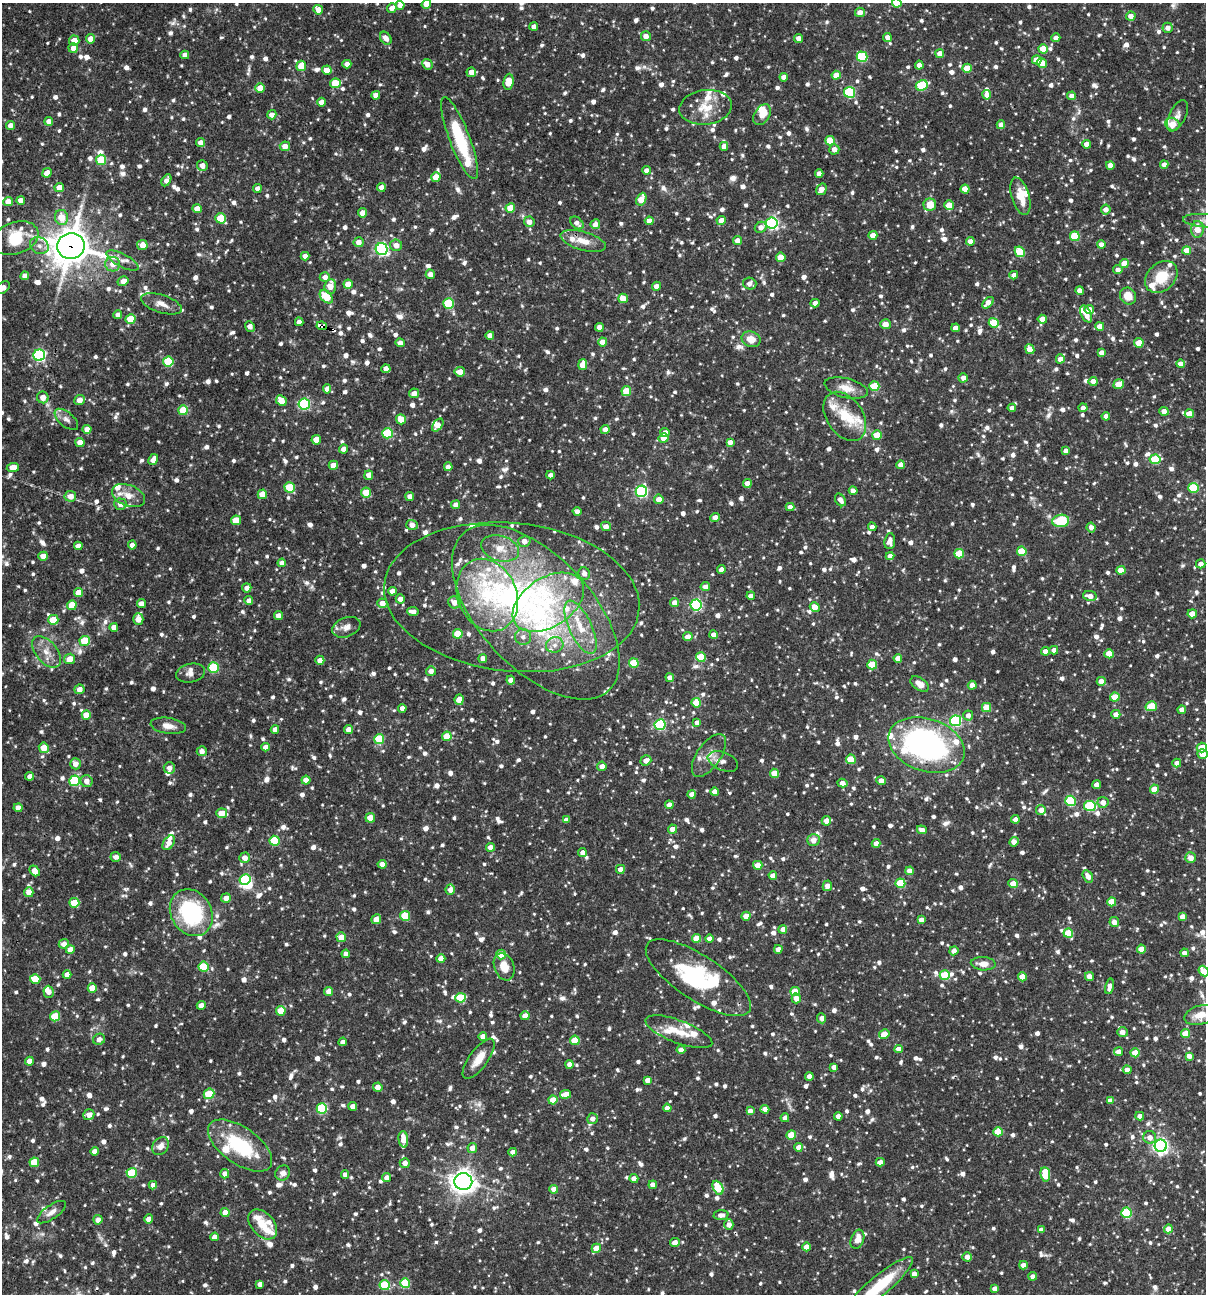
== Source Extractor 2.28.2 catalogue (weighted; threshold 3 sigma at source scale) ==
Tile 11 of 4 x 4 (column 3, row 3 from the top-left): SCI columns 2656-3859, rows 1293-2584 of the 5187 x 5169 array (HDU 1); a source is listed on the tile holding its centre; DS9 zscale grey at full resolution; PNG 1208 x 1296 px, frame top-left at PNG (2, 3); each listed source drawn as its Kron ellipse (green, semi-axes under 4 px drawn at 4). Shown black and unused: <1% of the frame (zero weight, under 3 of 4 exposures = <1% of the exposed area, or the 3 px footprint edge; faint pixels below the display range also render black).
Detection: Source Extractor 2.28.2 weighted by HDU 2 'WHT'; one run over the whole footprint, this tile lists its part. Background 0.0817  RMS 0.0038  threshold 0.0171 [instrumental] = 3 sigma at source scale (4.5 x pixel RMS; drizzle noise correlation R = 1.50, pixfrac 1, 0.05/0.05 arcsec/px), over >= 5 px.
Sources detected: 1578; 1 too faint to see at this stretch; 3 inside a brighter object's white glare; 5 cosmic-ray / hot-pixel residue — neither listed nor drawn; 51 inside a brighter listed object's ellipse — not listed separately; of the other 1518, all 500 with FLUX_AUTO >= 2.04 (the completeness limit of this list) listed and drawn (1018 fainter detections not listed), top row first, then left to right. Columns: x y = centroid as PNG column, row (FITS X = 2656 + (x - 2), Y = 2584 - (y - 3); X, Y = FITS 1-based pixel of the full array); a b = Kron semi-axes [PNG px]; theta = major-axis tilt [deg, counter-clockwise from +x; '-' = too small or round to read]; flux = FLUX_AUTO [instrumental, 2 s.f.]
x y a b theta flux
897 3 5 4 - 8.7
426 4 5 4 - 3.3
400 5 4 4 - 2.8
392 8 5 4 - 2.5
318 10 5 4 - 3.2
860 12 5 4 - 2.9
1131 16 5 4 - 3
534 26 4 4 - 2.1
1168 28 5 5 - 2.5
646 36 5 5 - 2.9
887 37 4 4 - 2.4
386 38 7 5 -53 2.3
799 38 4 4 - 2.9
1056 38 4 4 - 2.3
91 39 5 4 - 3.8
74 40 5 5 - 3.8
73 48 5 4 - 3.7
1043 49 4 4 - 7.5
940 54 4 4 - 4.2
185 55 4 4 - 2.3
862 57 5 5 - 25
1037 60 5 4 - 4.9
1042 63 5 4 - 5.8
347 64 4 4 - 2.9
427 64 5 5 - 3
919 65 4 4 - 2.6
301 66 5 4 - 7.9
967 68 4 4 - 8.2
327 70 5 4 - 3.6
471 72 5 5 - 2.8
836 75 4 4 - 4.3
784 77 4 4 - 2.8
508 82 8 5 82 6.7
335 83 5 5 - 9.9
922 85 6 5 - 22
260 88 5 4 - 6.6
850 92 5 5 - 31
376 95 4 4 - 2.2
987 95 5 4 - 2.8
1072 96 4 4 - 3.3
322 102 4 4 - 3
706 107 26 17 7 9.8
272 115 5 4 - 2.8
762 115 11 7 57 5.4
1177 116 17 8 64 2.4
49 121 4 4 - 2.4
1172 124 7 6 - 5.8
10 125 4 4 - 2.5
1001 125 4 4 - 3.1
459 138 44 10 -69 23
830 141 5 5 - 9.7
200 143 4 4 - 3.1
1087 144 4 4 - 2.9
285 146 5 5 - 3.6
724 146 4 4 - 2.5
834 149 5 5 - 2.7
101 160 5 5 - 16
202 165 5 5 - 2.8
1110 165 4 4 - 4.4
1164 165 4 4 - 2.4
646 170 4 4 - 2
47 173 5 4 - 3.4
819 174 4 4 - 2.4
436 177 5 4 - 6.1
166 180 6 4 60 2.1
59 187 5 4 - 3.7
381 187 4 4 - 2.6
257 188 4 4 - 2.1
821 189 6 4 59 3.1
965 189 4 4 - 6.2
1020 196 19 9 -73 6.2
641 199 7 4 64 7.9
21 200 4 4 - 2.7
8 202 5 4 - 4.2
930 205 6 6 - 5.9
949 205 5 4 - 6.4
510 208 5 4 - 9
197 209 4 4 - 4.1
1106 209 5 5 - 2.5
363 213 4 4 - 3.7
61 217 7 6 - 6.2
221 218 5 5 - 13
721 220 5 4 - 3.5
649 221 4 4 - 3.5
1205 221 22 6 -4 3.1
529 222 5 5 - 2.7
577 223 7 5 -42 2.1
772 223 6 5 - 73
595 224 5 5 - 2.6
761 227 6 5 - 2.4
1197 229 8 6 86 4.8
873 235 4 4 - 3.9
1075 236 5 5 - 13
15 238 24 16 19 18
583 241 23 9 -16 5.5
737 241 4 4 - 3
970 241 4 4 - 2.3
359 242 5 5 - 2.8
142 245 5 5 - 3.5
396 245 6 6 - 3
1101 245 4 4 - 3.2
39 246 10 8 -30 2.2
71 246 14 13 - 910
382 249 6 6 - 75
1187 250 4 4 - 4.9
1020 252 5 5 - 14
305 256 4 4 - 2.6
781 257 4 4 - 7.4
123 261 18 6 -27 2.6
113 264 7 7 - 3.3
1124 264 4 4 - 6
1118 270 4 4 - 2.1
430 274 5 4 - 2.2
1014 275 4 4 - 2.4
25 276 4 4 - 2.5
325 277 5 4 - 2.6
1161 277 18 13 43 9.5
123 281 6 4 32 2.5
348 284 4 4 - 5
750 284 7 6 - 2.2
330 286 7 6 - 4.2
656 286 4 4 - 2.5
3 288 8 5 38 2.7
1080 290 4 4 - 2.6
1128 296 9 8 - 5
326 297 8 5 -46 10
623 298 5 4 - 6.1
449 303 5 5 - 23
815 303 4 4 - 2.9
988 303 7 4 45 3.8
161 304 21 9 -18 3.7
1089 309 4 4 - 3.2
1086 314 9 5 -66 4.3
118 315 4 4 - 2.4
131 319 5 4 - 9
1042 319 4 4 - 4.1
299 322 4 4 - 2.4
994 323 5 4 - 11
885 324 5 5 - 3.5
250 326 5 4 - 2.4
322 326 5 3 - 32
1100 326 4 4 - 3.2
599 327 4 4 - 2.7
955 328 4 4 - 2.7
490 335 4 4 - 2.5
751 339 10 7 -16 4.6
603 342 4 4 - 4.1
400 343 4 4 - 2.3
1139 343 5 4 - 6.2
1030 349 5 4 - 5.3
1101 353 4 4 - 2.5
39 355 6 5 - 59
1060 359 4 4 - 2.6
168 362 5 5 - 18
1181 364 4 4 - 3.3
583 365 5 4 - 5.4
386 369 4 4 - 3.2
460 372 5 4 - 4.1
963 378 4 4 - 2.6
1093 381 4 4 - 2.7
1119 384 5 4 - 6.6
874 386 5 5 - 16
846 388 22 9 -14 5.1
327 389 4 4 - 2.8
626 391 5 5 - 9.7
414 393 5 4 - 3
43 397 6 5 - 3.4
80 400 5 5 - 3.3
281 401 5 5 - 5.5
304 404 6 5 - 38
1012 408 4 4 - 2.5
1083 408 4 4 - 2.3
183 410 5 5 - 13
1164 411 5 4 - 2.5
1189 414 4 4 - 7.1
845 416 27 18 -55 11
1106 416 4 4 - 2.6
66 419 14 7 -40 2.3
401 419 5 4 - 6
438 425 7 4 53 4
87 429 4 4 - 2.9
605 429 4 4 - 2.7
387 433 5 5 - 22
665 433 4 4 - 3.6
877 435 5 4 - 7.1
664 438 5 5 - 4.5
316 440 5 4 - 5.6
80 442 4 4 - 3.3
730 442 4 4 - 2.6
343 449 4 4 - 2.2
1066 451 4 4 - 2.3
1155 459 5 5 - 16
153 460 6 4 62 3.3
333 465 4 4 - 4.9
901 465 4 4 - 3
13 467 6 4 7 4
448 467 4 4 - 2.6
369 475 5 4 - 3.3
550 475 4 4 - 2.3
747 483 4 4 - 4
290 487 5 5 - 14
1193 488 5 5 - 20
641 491 6 5 - 52
853 491 4 4 - 2.6
366 492 5 5 - 7.1
262 494 5 4 - 5.9
128 495 17 10 -21 4.2
70 496 6 5 - 3.6
410 496 4 4 - 2.7
659 499 5 5 - 3.3
840 500 7 5 -56 2.3
120 504 6 6 - 2.5
456 505 4 4 - 2.7
790 507 4 4 - 2.5
577 511 4 4 - 2.1
715 517 4 4 - 2.5
236 520 5 4 - 6.9
1061 521 8 6 8 14
412 525 6 5 - 2.8
606 526 5 4 - 2.7
872 527 4 4 - 2.3
1091 527 5 4 - 2.2
524 541 6 5 - 3.1
890 541 8 5 84 2.6
132 545 4 4 - 2.5
78 546 4 4 - 2.6
500 548 19 12 -16 6.4
1022 551 5 5 - 11
959 554 5 4 - 10
43 556 5 4 - 3.5
890 556 4 4 - 2.4
282 563 4 4 - 2.1
1201 564 4 4 - 2.4
721 570 4 4 - 2.3
1121 570 4 4 - 4.5
584 573 6 5 - 2.3
705 587 5 4 - 2.9
247 588 5 4 - 2.1
392 591 4 4 - 2.8
78 593 4 4 - 5.1
487 595 37 29 -66 34
751 596 4 4 - 2.3
1090 596 7 5 -11 3.2
512 597 128 74 -6 170
400 599 4 4 - 2.5
249 600 4 4 - 2.2
454 602 6 5 - 2.8
548 602 39 24 33 32
382 603 5 5 - 3.7
674 603 4 4 - 2.8
141 604 5 4 - 2.8
72 605 5 5 - 7.3
696 605 5 5 - 50
815 607 5 4 - 3.3
413 611 5 4 - 2.9
536 612 107 56 -47 140
1192 614 4 4 - 4.8
278 616 4 4 - 2.8
138 619 6 5 - 3.8
53 620 5 5 - 10
114 627 4 4 - 2.7
346 627 14 9 22 3.1
581 627 29 11 -65 10
458 634 5 5 - 10
714 635 4 4 - 2.5
523 637 8 8 - 2.1
688 637 4 4 - 3.4
85 641 5 5 - 15
555 645 9 7 14 2.3
1054 650 4 4 - 2.5
1045 651 4 4 - 2.8
47 652 18 10 -50 4.8
1109 654 4 4 - 7.2
701 657 5 5 - 12
898 658 4 4 - 2.9
70 659 5 5 - 4.2
483 659 4 4 - 2.8
320 660 4 4 - 2.7
634 663 5 4 - 15
872 665 5 5 - 12
213 668 5 5 - 23
431 671 5 5 - 2.5
191 673 14 9 11 2.3
670 678 4 4 - 2.6
511 680 4 4 - 2.9
1101 681 4 4 - 2.7
920 684 10 6 -35 3.9
972 685 4 4 - 2.6
79 689 5 5 - 2.8
1115 697 4 4 - 7.5
459 700 5 4 - 4.5
696 703 5 4 - 8
1151 706 6 5 - 10
987 707 5 4 - 8.6
402 708 4 4 - 2.5
1182 710 4 4 - 2.6
1116 714 4 4 - 2.9
86 715 4 4 - 5.5
968 715 5 5 - 2.1
956 721 5 5 - 40
697 722 4 4 - 2.4
660 725 5 5 - 39
168 726 18 8 -9 3.2
275 729 4 4 - 2.5
348 729 4 4 - 2.8
447 736 5 5 - 8.3
379 739 5 5 - 18
926 745 39 26 -19 95
265 747 4 4 - 2.9
1202 747 5 5 - 5.1
44 748 5 5 - 6
202 751 5 5 - 2.4
1203 754 5 4 - 5.7
709 755 25 12 55 5.3
851 759 5 4 - 8.8
646 760 5 5 - 2.8
723 761 16 9 -23 2.6
1177 763 4 4 - 2.4
75 764 5 5 - 2.8
602 766 4 4 - 2.8
169 768 6 5 - 2.1
774 773 4 4 - 6.8
30 776 4 4 - 2.3
306 780 4 4 - 4.3
75 781 5 5 - 26
87 781 6 6 - 2.7
881 781 5 4 - 2.9
842 783 5 4 - 3
1097 785 4 4 - 2.6
1154 789 4 4 - 7.1
714 792 4 4 - 2.9
692 794 4 4 - 2.5
1070 801 5 5 - 26
1103 802 5 5 - 2.9
669 805 4 4 - 2.5
1090 806 6 5 - 28
18 808 4 4 - 2.8
1041 810 5 5 - 2.9
222 813 5 5 - 6.7
370 818 5 4 - 5
1015 819 4 4 - 2.3
566 820 4 4 - 2.6
826 821 5 4 - 3.2
673 829 4 4 - 3.2
922 830 5 4 - 2.6
813 840 6 6 - 3.2
275 841 5 5 - 17
1014 842 5 4 - 3
169 843 8 5 56 3.4
876 843 4 4 - 2.7
490 847 4 4 - 3
582 853 4 4 - 2.2
116 857 5 5 - 2.2
245 858 5 5 - 2.9
1191 858 5 5 - 3.2
382 864 4 4 - 3.1
758 865 4 4 - 6.7
620 869 4 4 - 2.7
35 871 6 4 -50 3.8
910 871 4 4 - 3.6
773 876 4 4 - 3.3
1088 876 7 4 -59 2.6
245 880 5 5 - 32
900 883 5 5 - 15
1013 884 5 4 - 5.8
827 886 5 4 - 2.6
450 890 5 4 - 2.4
29 892 5 4 - 3.1
226 898 5 4 - 2.6
1112 902 4 4 - 6.9
74 903 5 5 - 8.2
191 913 24 20 -58 39
405 916 5 5 - 14
746 916 4 4 - 4.8
1183 917 4 4 - 3.6
376 919 5 4 - 3
921 920 4 4 - 2.7
1114 922 5 5 - 2.7
783 929 4 4 - 2.7
1068 933 5 4 - 11
341 937 5 5 - 6.2
697 938 4 4 - 6.8
709 939 4 4 - 3.2
64 944 5 5 - 2.6
778 949 4 4 - 2.4
1141 949 4 4 - 5.2
70 950 4 4 - 4
954 951 4 4 - 2.4
1184 953 4 4 - 2.4
346 954 4 4 - 2.8
501 954 5 5 - 8.3
441 959 4 4 - 3.9
983 964 12 6 -4 3.8
203 967 5 5 - 14
504 967 14 10 -69 5.3
1204 971 6 4 -50 7.5
67 975 4 4 - 2.7
945 975 5 5 - 17
1089 976 4 4 - 2.9
1022 977 4 4 - 6.7
698 978 61 22 -33 34
35 979 5 5 - 8.5
1109 986 8 4 77 2.3
92 988 4 4 - 6.6
329 991 4 4 - 3.8
49 992 6 5 - 2.6
795 992 5 4 - 8.5
460 998 5 5 - 16
796 998 5 4 - 3.2
201 1005 4 4 - 2.7
281 1011 5 5 - 9.1
1200 1015 16 9 16 5.4
55 1016 5 5 - 14
525 1016 4 4 - 4.3
822 1018 5 4 - 2.7
679 1032 35 11 -21 8.6
1122 1032 5 5 - 2.8
1186 1033 5 4 - 6.7
884 1034 5 4 - 5.5
483 1036 4 4 - 2.6
99 1039 6 5 - 2.2
575 1040 5 5 - 11
343 1042 4 4 - 2.5
899 1049 4 4 - 3.5
681 1050 4 4 - 2.6
1119 1052 4 4 - 3.3
1135 1053 4 4 - 7
1189 1056 4 4 - 2.5
479 1059 24 9 54 5.4
29 1061 4 4 - 2.7
569 1064 4 4 - 2.9
834 1067 4 4 - 2.1
1127 1070 4 4 - 2.6
809 1076 4 4 - 2.5
648 1080 4 4 - 2.9
378 1087 4 4 - 2.9
209 1094 5 5 - 15
566 1094 5 4 - 4.8
553 1100 4 4 - 5.7
1110 1101 4 4 - 2.4
353 1106 4 4 - 2.6
322 1108 5 5 - 26
667 1108 4 4 - 2.2
765 1109 4 4 - 3.2
750 1111 4 4 - 2.5
89 1115 5 5 - 2.8
838 1116 4 4 - 3
1140 1116 4 4 - 2.7
785 1118 4 4 - 2.1
592 1119 5 5 - 2.4
998 1132 4 4 - 11
791 1135 5 4 - 8.3
1150 1137 6 6 - 2.9
403 1139 8 5 -84 4.4
160 1146 10 7 53 2.7
240 1146 37 18 -35 26
1161 1146 6 6 - 110
799 1147 4 4 - 3.4
472 1148 5 5 - 2.8
94 1151 4 4 - 2.5
513 1152 4 4 - 2.3
34 1162 5 4 - 10
880 1162 4 4 - 2.5
405 1163 5 5 - 2.6
132 1173 5 5 - 18
283 1173 8 7 - 2.3
225 1174 4 4 - 2.4
345 1174 4 4 - 2.1
1045 1174 7 5 -83 13
387 1178 4 4 - 2.6
634 1179 4 4 - 2.6
463 1182 9 8 - 290
153 1185 4 4 - 2.1
653 1185 4 4 - 2.8
718 1188 7 5 -65 11
554 1189 4 4 - 3.3
52 1212 17 7 35 2.7
225 1213 4 4 - 4.6
1126 1213 5 5 - 26
721 1215 7 5 4 2.1
149 1219 4 4 - 3.5
98 1220 4 4 - 2.9
263 1224 17 11 -48 5.5
729 1225 5 4 - 2.8
1168 1229 4 4 - 4.6
1041 1230 4 4 - 2.3
214 1237 4 4 - 2.5
857 1239 10 6 69 4.1
675 1243 5 4 - 3
806 1247 4 4 - 4
596 1248 5 4 - 7
967 1257 5 4 - 2.5
1023 1265 4 4 - 2.5
914 1274 4 4 - 2.8
1033 1276 4 4 - 2.4
405 1283 5 5 - 16
260 1284 4 4 - 2.3
385 1285 5 5 - 21
879 1286 43 10 40 19
995 1289 4 4 - 2.5
Overlapping masked pixels (flux is a lower limit): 4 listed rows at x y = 71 246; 322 326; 1061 521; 926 745
Isophote crosses this tile's border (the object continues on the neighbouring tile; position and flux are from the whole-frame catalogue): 8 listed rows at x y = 897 3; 426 4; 1205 221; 3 288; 1203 754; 1204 971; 1200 1015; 879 1286